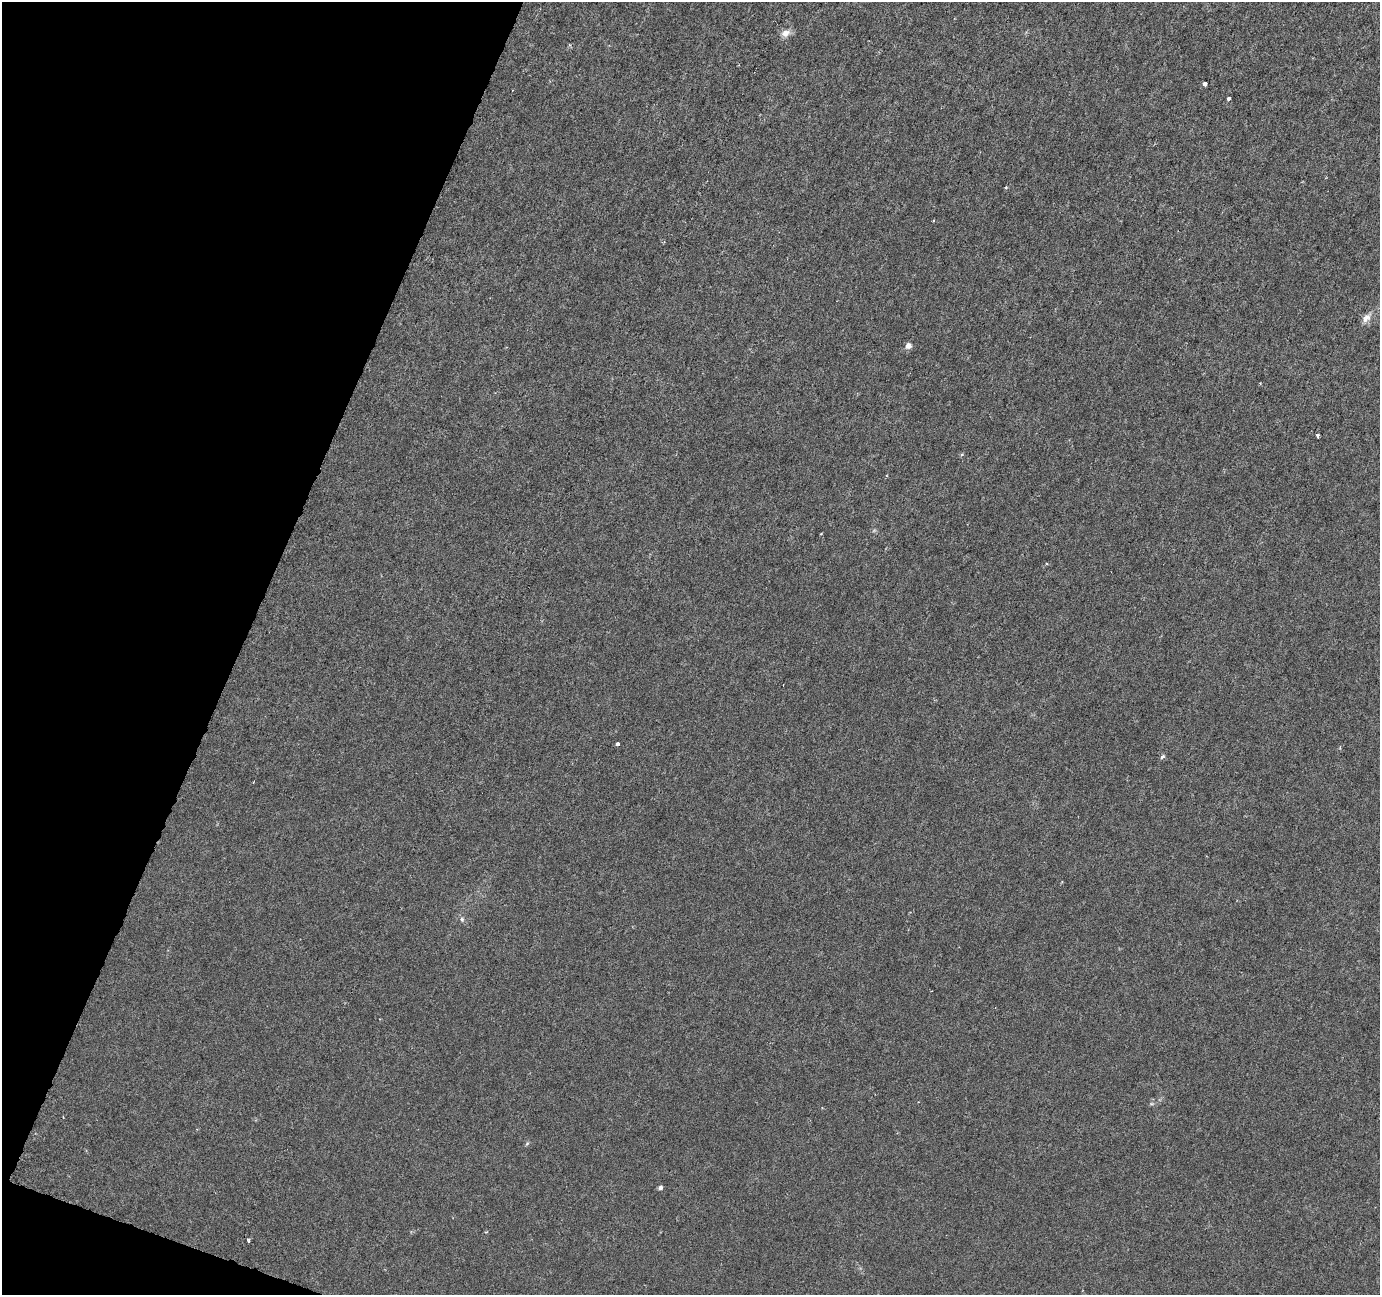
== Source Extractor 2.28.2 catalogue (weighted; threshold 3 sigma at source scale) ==
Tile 9 of 4 x 4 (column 1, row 3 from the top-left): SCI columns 1-1378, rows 1505-2797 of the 5521 x 5659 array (HDU 1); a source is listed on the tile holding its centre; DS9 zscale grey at full resolution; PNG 1382 x 1297 px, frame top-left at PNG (2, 2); no overlay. Shown black and unused: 19% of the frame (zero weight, under 3 of 6 exposures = <1% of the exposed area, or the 3 px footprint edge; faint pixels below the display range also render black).
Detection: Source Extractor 2.28.2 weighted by HDU 2 'WHT'; one run over the whole footprint, this tile lists its part. Background -9.02e-05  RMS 0.0012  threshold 0.00505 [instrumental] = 3 sigma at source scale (4.09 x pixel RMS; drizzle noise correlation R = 1.36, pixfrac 0.8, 0.0396/0.0396 arcsec/px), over >= 5 px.
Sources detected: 12; all 12 listed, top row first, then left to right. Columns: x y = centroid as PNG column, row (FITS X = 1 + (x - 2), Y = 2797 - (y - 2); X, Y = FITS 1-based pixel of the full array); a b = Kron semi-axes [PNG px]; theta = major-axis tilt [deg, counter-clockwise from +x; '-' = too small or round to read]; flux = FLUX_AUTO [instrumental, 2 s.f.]
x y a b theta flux
785 33 11 8 27 0.81
1204 84 4 4 - 0.91
1228 98 3 3 - 0.52
1006 187 4 3 - 0.12
1366 318 14 8 48 0.76
908 346 5 5 - 0.83
1318 436 3 3 - 0.44
617 744 4 3 - 0.45
1162 757 5 4 - 0.31
462 919 6 5 - 0.25
660 1188 5 5 - 0.27
248 1240 4 3 - 0.14